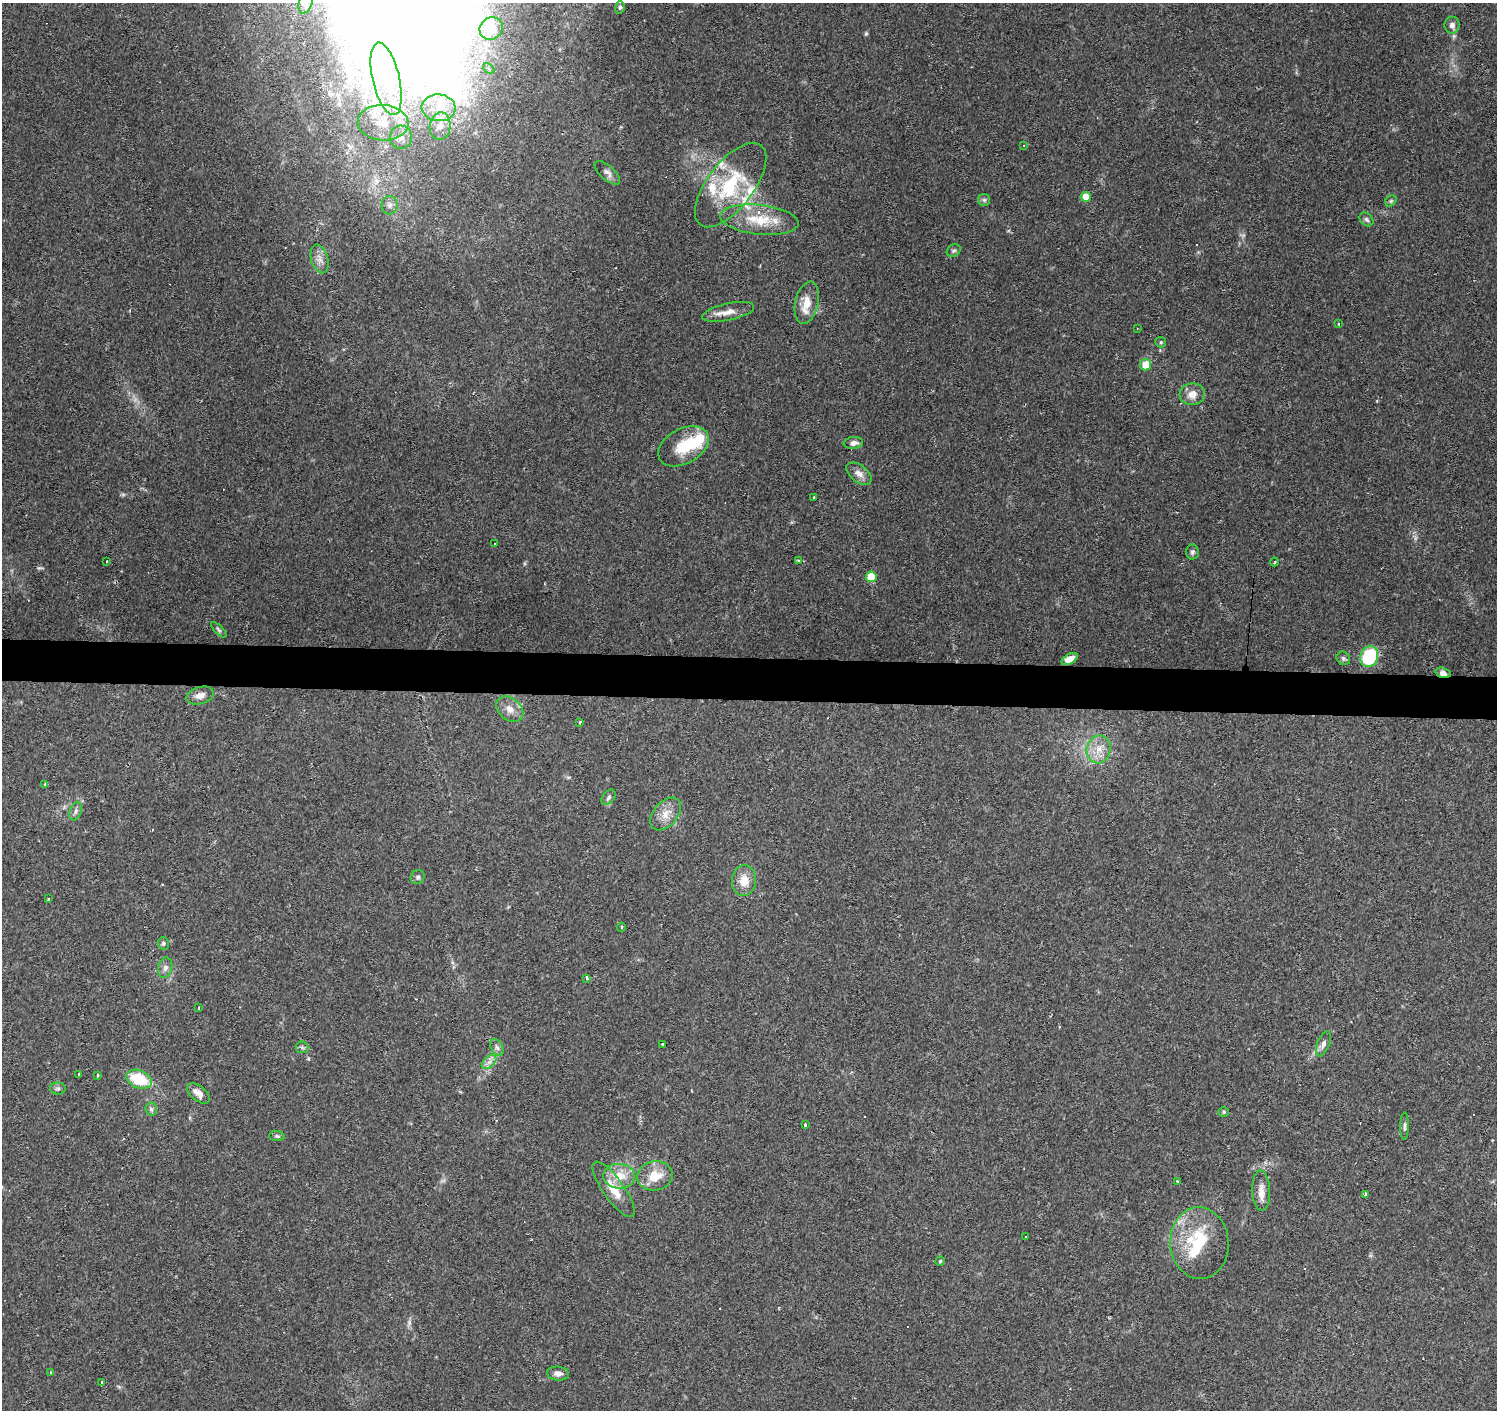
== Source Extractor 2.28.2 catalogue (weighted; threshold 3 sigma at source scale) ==
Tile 5 of 3 x 3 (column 2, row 2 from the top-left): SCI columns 1497-2991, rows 1634-3041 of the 4493 x 4730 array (HDU 1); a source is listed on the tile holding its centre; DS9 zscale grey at full resolution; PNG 1499 x 1412 px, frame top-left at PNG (2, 3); each listed source drawn as its Kron ellipse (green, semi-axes under 4 px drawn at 4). Shown black and unused: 3% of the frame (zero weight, under 2 of 3 exposures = <1% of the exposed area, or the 3 px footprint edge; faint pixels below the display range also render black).
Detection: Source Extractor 2.28.2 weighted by HDU 2 'WHT'; one run over the whole footprint, this tile lists its part. Background 0.0983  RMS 0.0063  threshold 0.0282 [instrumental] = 3 sigma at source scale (4.5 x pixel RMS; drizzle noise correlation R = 1.50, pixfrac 1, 0.0396/0.0396 arcsec/px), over >= 5 px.
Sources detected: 105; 1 too faint to see at this stretch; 3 inside a brighter object's white glare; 7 cosmic-ray / hot-pixel residue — neither listed nor drawn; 8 inside a brighter listed object's ellipse — not listed separately; the other 86 listed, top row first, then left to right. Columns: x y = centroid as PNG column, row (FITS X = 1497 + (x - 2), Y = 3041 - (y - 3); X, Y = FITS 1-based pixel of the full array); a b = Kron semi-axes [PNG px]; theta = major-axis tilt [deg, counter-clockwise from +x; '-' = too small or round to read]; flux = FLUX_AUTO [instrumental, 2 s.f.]
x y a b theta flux
306 3 11 6 70 2.4
620 7 6 5 - 1.2
1452 25 8 7 - 3.2
491 28 12 11 - 10
489 69 6 4 -48 1.3
386 79 37 13 -77 31
439 108 17 13 -6 15
383 123 25 18 -4 20
440 126 13 10 82 7.7
401 137 11 11 - 5.7
1023 146 3 2 - 0.49
607 173 16 7 -42 2.9
731 185 50 23 52 44
1086 197 5 5 - 8.5
984 200 6 6 - 1.3
1391 201 6 5 - 1
389 205 9 8 - 2.9
1366 219 8 6 -45 1.5
759 220 39 15 -6 22
954 251 7 6 - 1.4
319 259 15 8 -73 4.6
807 303 21 11 77 9
728 312 26 8 13 6.8
1339 324 3 3 - 1.2
1137 328 3 2 - 0.58
1161 342 5 5 - 0.86
1145 365 6 5 - 11
1192 394 13 10 7 5.9
853 443 9 6 7 2.8
684 446 27 17 29 22
859 474 15 8 -38 4.7
814 498 3 3 - 1.8
494 544 2 2 - 0.41
1192 552 7 6 - 1.6
107 561 3 2 - 0.84
798 561 3 3 - 1.7
1274 562 4 3 - 0.55
871 577 5 5 - 17
219 630 10 4 -45 1.2
1369 656 10 8 73 46
1343 658 7 6 - 1.3
1070 659 9 5 28 4
1443 673 8 5 -16 3.5
200 695 14 8 16 5
510 709 15 11 -40 6.3
580 722 4 3 - 1.6
1099 749 14 12 77 8.5
45 784 3 3 - 0.96
609 797 8 6 52 1.6
76 811 9 6 69 2
666 814 19 12 49 8
418 877 7 6 - 1.6
744 881 15 12 83 9.3
48 899 4 3 - 2.2
621 927 4 3 - 0.91
163 943 6 5 - 1.1
165 968 10 7 75 2.8
586 978 4 3 - 1.5
198 1008 4 3 - 1.4
1323 1044 13 6 68 2.8
663 1045 4 3 - 1.6
302 1047 6 6 - 1.3
497 1048 9 5 -62 2
489 1062 9 5 44 2.7
78 1074 3 3 - 1.7
97 1075 3 3 - 2.3
139 1079 13 8 -22 28
58 1089 8 6 -1 1.6
198 1093 13 7 -41 4.6
151 1109 6 6 - 1.5
1224 1112 5 5 - 0.93
805 1124 3 3 - 2.5
1404 1126 13 3 89 1.5
277 1136 7 5 -3 1.1
619 1176 16 12 -4 11
655 1176 18 14 11 13
1177 1181 3 2 - 0.7
614 1189 33 10 -55 12
1261 1191 20 9 -88 5.8
1365 1194 4 3 - 3
1026 1237 3 3 - 1.8
1199 1243 36 29 -86 37
940 1261 4 4 - 0.84
50 1372 3 2 - 0.79
558 1374 11 7 -5 3.2
101 1383 3 3 - 22
Overlapping masked pixels (flux is a lower limit): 1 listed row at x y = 1443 673
Isophote crosses this tile's border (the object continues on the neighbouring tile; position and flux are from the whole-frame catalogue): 1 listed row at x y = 306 3
Unlisted compact peaks at least as high as the median listed source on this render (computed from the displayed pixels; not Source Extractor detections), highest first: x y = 866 34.